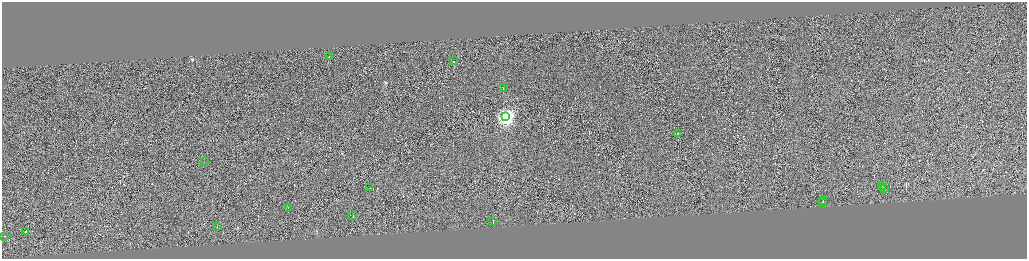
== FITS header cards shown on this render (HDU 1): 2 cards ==
NAXIS1  =                 4100
NAXIS2  =                 1026

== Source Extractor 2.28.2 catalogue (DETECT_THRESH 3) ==
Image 4100 x 1026 px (HDU 1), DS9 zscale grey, zoomed out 1/4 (1 PNG px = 4 x 4 image px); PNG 1029 x 261 px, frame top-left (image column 3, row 1026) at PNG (2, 2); each listed source drawn as its Kron ellipse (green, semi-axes under 4 px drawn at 4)
Background -0.771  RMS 4.1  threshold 12.3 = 3 sigma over >= 5 px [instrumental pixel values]
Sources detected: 358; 340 cannot appear on this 1/4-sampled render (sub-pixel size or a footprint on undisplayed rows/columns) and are neither listed nor drawn; the other 18 listed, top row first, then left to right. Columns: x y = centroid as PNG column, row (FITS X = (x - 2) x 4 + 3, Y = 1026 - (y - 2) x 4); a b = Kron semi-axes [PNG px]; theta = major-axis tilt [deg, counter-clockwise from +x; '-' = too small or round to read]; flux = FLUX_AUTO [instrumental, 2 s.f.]
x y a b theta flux
329 56 2 1 - 32000
453 61 2 1 - 73000
503 88 2 1 - 19000
506 117 4 3 - 820000
678 133 2 1 - 18000
204 162 2 1 - 6800
882 185 2 2 - 49000
883 187 2 1 - 23000
370 188 2 1 - 11000
884 189 2 1 - 14000
823 201 2 1 - 17000
822 202 2 1 - 15000
288 208 2 1 - 16000
353 216 2 1 - 19000
493 221 2 1 - 24000
217 227 2 1 - 20000
25 231 2 1 - 23000
5 236 2 1 - 22000
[340 sub-pixel or undisplayed-footprint detections neither listed nor drawn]